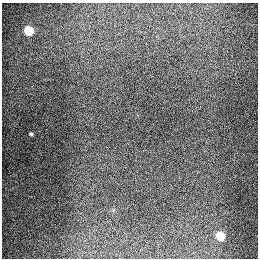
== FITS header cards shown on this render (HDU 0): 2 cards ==
NAXIS1  =                  256
NAXIS2  =                  256

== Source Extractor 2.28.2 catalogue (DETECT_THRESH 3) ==
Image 256 x 256 px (HDU 0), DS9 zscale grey, 1 PNG px = 1 image px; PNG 260 x 260 px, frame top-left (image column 1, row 256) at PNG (2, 3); no overlay
Background 1290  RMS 27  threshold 80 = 3 sigma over >= 5 px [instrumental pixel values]
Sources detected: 3; all 3 listed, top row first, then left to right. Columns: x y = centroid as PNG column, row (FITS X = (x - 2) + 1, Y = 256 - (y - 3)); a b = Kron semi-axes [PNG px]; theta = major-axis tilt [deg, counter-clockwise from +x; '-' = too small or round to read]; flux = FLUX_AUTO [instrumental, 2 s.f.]
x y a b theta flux
29 30 6 5 - 90000
31 134 3 3 - 2400
220 236 6 5 - 68000